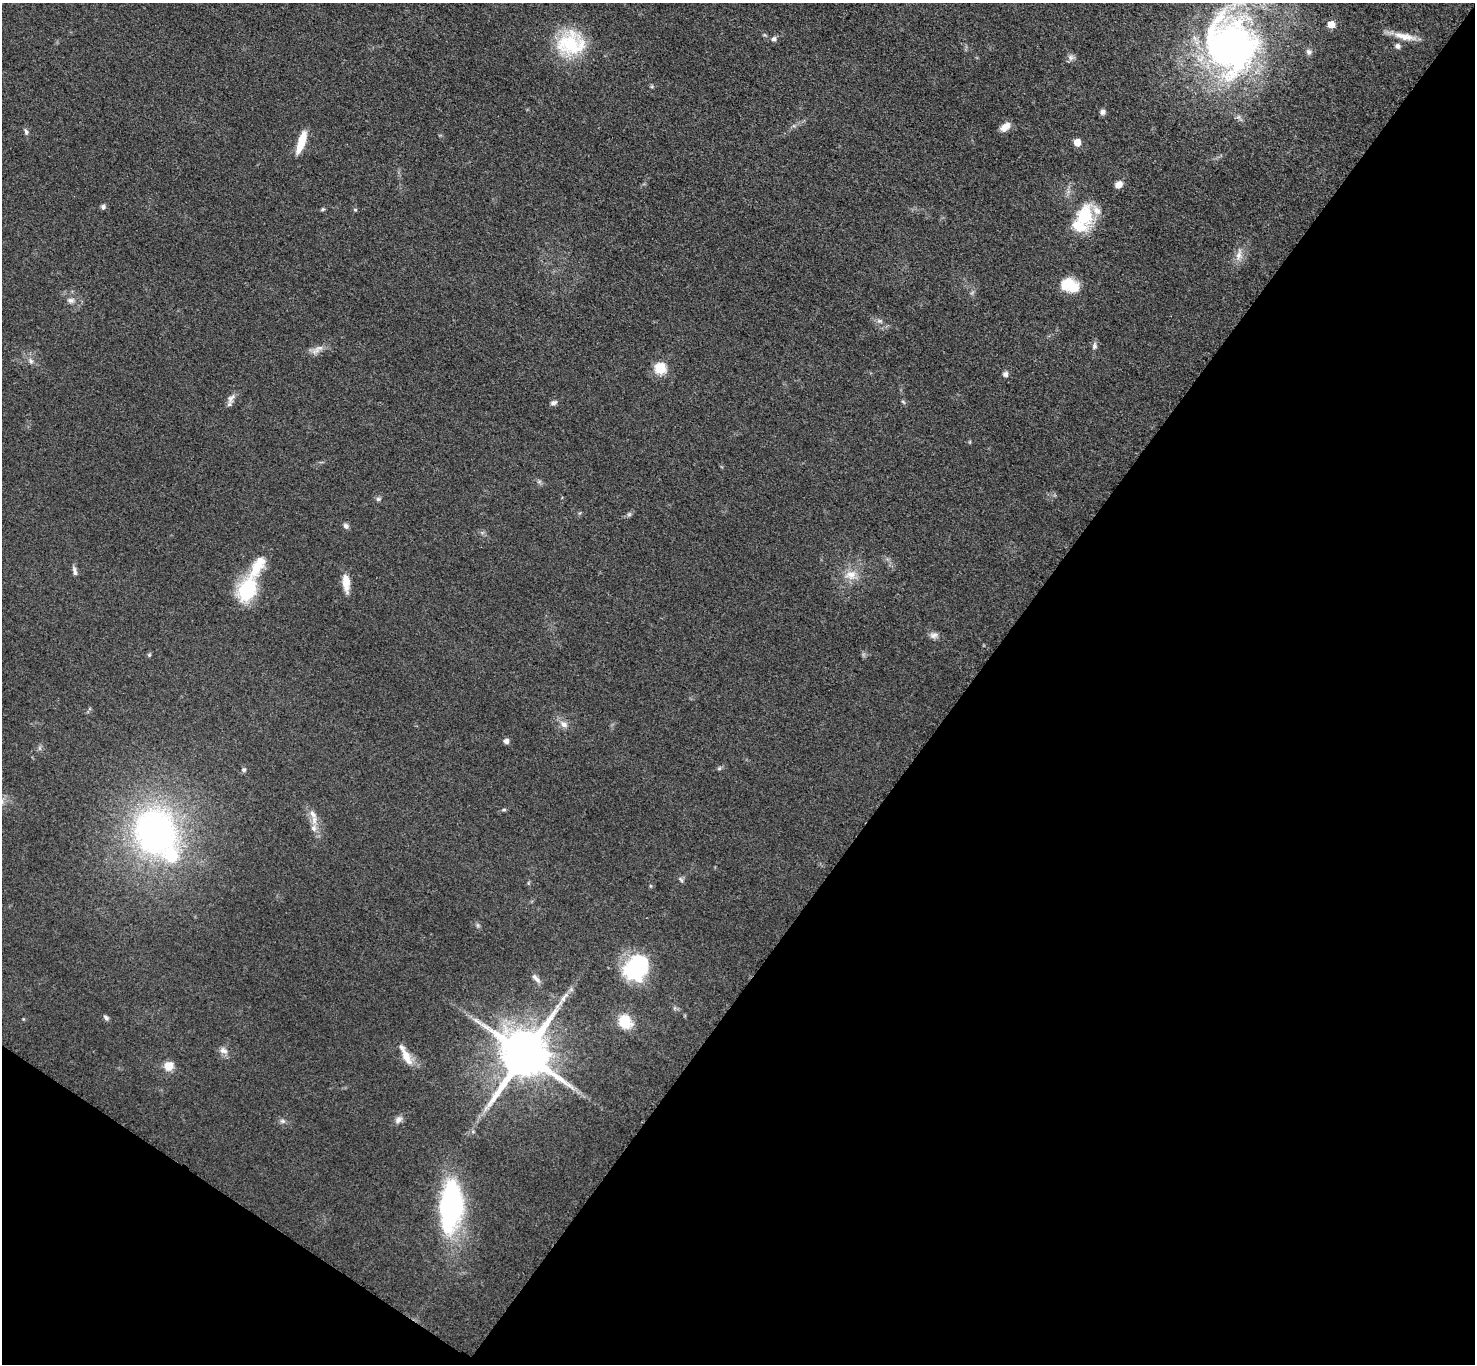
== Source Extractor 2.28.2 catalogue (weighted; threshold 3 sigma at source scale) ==
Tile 15 of 4 x 4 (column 3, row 4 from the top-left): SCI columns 2957-4429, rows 163-1524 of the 5910 x 5915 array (HDU 1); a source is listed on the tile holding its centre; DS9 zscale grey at full resolution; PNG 1477 x 1366 px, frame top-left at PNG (2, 3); no overlay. Shown black and unused: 38% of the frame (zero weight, under 3 of 5 exposures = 1% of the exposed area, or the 3 px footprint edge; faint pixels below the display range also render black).
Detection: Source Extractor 2.28.2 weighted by HDU 2 'WHT'; one run over the whole footprint, this tile lists its part. Background 0.053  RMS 0.0057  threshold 0.0257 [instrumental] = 3 sigma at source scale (4.5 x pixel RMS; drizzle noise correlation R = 1.50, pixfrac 1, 0.05/0.05 arcsec/px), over >= 5 px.
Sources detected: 67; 2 inside a brighter object's white glare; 1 long thin detection or spike segment (spike, bleed or trail) — not listed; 3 inside a brighter listed object's ellipse — not listed separately; the other 61 listed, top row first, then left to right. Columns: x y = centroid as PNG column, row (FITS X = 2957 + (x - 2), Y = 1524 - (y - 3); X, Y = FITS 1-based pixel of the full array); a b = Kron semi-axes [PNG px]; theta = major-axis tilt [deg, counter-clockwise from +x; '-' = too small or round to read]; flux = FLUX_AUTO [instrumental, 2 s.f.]
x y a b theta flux
1331 24 5 5 - 11
1404 36 31 8 -12 8
774 39 7 6 - 1.6
571 44 35 30 1 37
1231 45 68 58 -66 240
1397 46 6 6 - 1.9
1309 52 8 7 - 2
1071 57 9 7 -72 2.1
1102 112 7 6 - 1.9
1005 127 11 7 38 6.1
26 132 9 5 -76 1.5
301 142 25 7 71 12
1077 142 5 5 - 9.8
1118 184 7 6 - 4.8
103 207 6 6 - 1.4
323 209 5 5 - 0.76
355 210 6 4 -1 0.66
1085 216 28 21 82 25
1239 255 18 7 78 4.3
1070 285 20 13 -18 16
71 300 9 7 -4 2.1
880 321 7 5 -10 1.4
1094 346 10 5 78 1.8
318 349 20 6 36 3.8
31 361 9 6 -62 1.8
660 368 6 6 - 43
1005 374 7 6 - 1.7
231 398 15 7 56 3
903 402 7 3 -37 0.75
553 403 8 6 18 1.8
539 482 6 4 19 0.93
378 499 7 5 1 1.2
629 514 6 6 - 1
346 526 8 6 -41 1.7
257 566 36 14 60 16
75 571 14 5 -77 1.9
851 575 16 12 10 7.4
346 582 21 8 -86 7.8
247 590 23 15 64 40
934 635 11 8 12 2.4
149 655 5 5 - 0.73
564 724 11 7 -37 3.4
506 741 6 6 - 2
719 769 6 4 20 0.87
244 770 6 5 - 1.2
504 809 6 4 0 0.77
313 814 14 7 -52 4.2
314 828 10 8 -66 3.1
155 832 44 39 -71 190
681 880 10 3 -56 1.1
637 968 30 24 55 44
536 978 15 5 -44 2.4
106 1018 8 5 -49 1.4
625 1022 11 10 - 21
223 1051 11 8 -17 3
524 1054 14 13 - 3600
406 1055 27 8 -63 8.2
169 1066 7 7 - 11
398 1120 11 8 42 2.5
283 1121 7 6 - 1.3
451 1206 54 30 -90 76
Isophote crosses this tile's border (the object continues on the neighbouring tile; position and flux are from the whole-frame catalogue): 1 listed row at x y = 1231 45